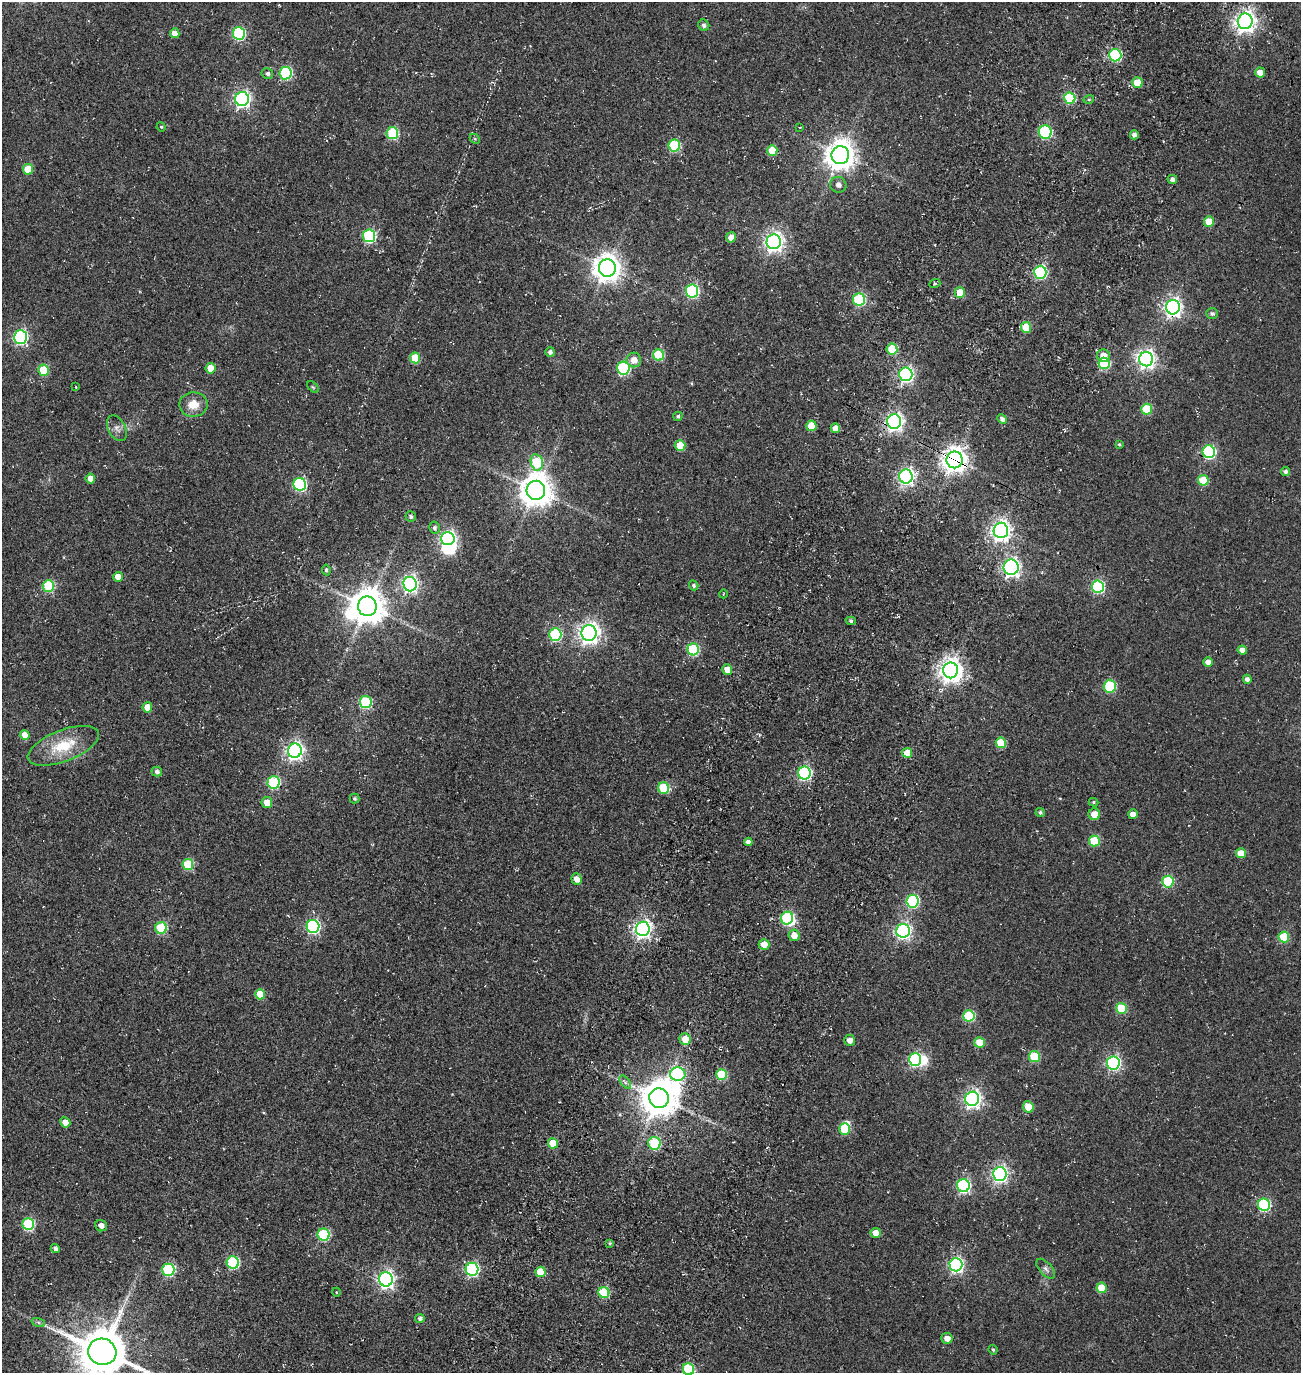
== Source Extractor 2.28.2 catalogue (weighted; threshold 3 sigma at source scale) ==
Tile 10 of 4 x 4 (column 2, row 3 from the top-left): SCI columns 1783-3081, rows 1616-2986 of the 5922 x 5903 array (HDU 1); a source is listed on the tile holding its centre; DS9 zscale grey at full resolution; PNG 1303 x 1375 px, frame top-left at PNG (2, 2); each listed source drawn as its Kron ellipse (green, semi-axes under 4 px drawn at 4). Shown black and unused: <1% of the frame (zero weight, under 3 of 5 exposures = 11% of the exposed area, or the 3 px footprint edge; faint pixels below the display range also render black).
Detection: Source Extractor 2.28.2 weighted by HDU 2 'WHT'; one run over the whole footprint, this tile lists its part. Background 0.0558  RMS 0.026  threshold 0.117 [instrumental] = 3 sigma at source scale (4.5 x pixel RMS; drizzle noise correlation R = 1.50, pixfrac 1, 0.05/0.05 arcsec/px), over >= 5 px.
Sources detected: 177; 1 too faint to see at this stretch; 6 inside a brighter object's white glare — neither listed nor drawn; the other 170 listed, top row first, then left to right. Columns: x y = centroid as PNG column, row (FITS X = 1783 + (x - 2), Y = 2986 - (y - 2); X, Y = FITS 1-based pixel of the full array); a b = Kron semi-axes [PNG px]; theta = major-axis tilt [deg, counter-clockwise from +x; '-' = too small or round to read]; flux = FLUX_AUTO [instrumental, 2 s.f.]
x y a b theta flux
1245 21 8 7 - 1600
704 25 6 5 - 7.3
175 33 5 5 - 20
239 33 6 6 - 270
1115 55 6 6 - 260
1260 72 5 5 - 23
267 73 6 5 - 7.2
285 73 6 6 - 280
1137 83 5 5 - 46
1070 98 6 5 - 180
242 99 7 7 - 760
1089 99 5 3 - 2.5
161 127 5 4 - 2.8
800 127 4 2 - 1.6
1045 132 6 6 - 230
392 133 6 6 - 200
1134 135 4 4 - 12
475 139 5 4 - 3.2
674 146 6 6 - 190
772 150 5 5 - 59
840 155 9 8 - 3600
28 169 5 5 - 57
1172 179 5 4 - 8.3
838 185 8 8 - 11
1209 222 5 5 - 41
369 236 6 6 - 310
731 237 5 5 - 23
774 242 7 7 - 1300
607 268 9 8 - 2900
1040 272 6 6 - 320
935 284 6 3 20 3.2
692 291 6 6 - 360
960 293 5 5 - 55
859 300 6 6 - 240
1173 307 7 7 - 1000
1212 314 6 5 - 6.6
1026 327 5 5 - 77
20 337 7 6 - 470
892 349 5 5 - 120
550 352 5 5 - 7.9
658 355 5 5 - 130
1103 356 7 6 - 27
415 358 5 5 - 73
1146 359 7 7 - 1100
634 360 7 7 - 23
1104 363 6 5 - 170
210 368 5 5 - 38
623 368 6 6 - 300
43 370 5 5 - 100
906 374 7 6 - 590
76 387 3 3 - 1.8
313 387 7 4 -44 3.2
193 405 14 12 1 36
1147 409 5 5 - 120
678 416 4 4 - 4.1
1002 419 5 4 - 11
894 422 7 7 - 1000
811 426 5 5 - 55
117 428 14 8 -62 13
835 428 5 4 - 20
1119 444 3 3 - 2.7
680 445 5 5 - 62
1209 452 6 6 - 350
955 460 8 8 - 2400
537 462 8 6 -79 130
1285 472 5 4 - 7.1
906 476 7 7 - 850
90 478 5 5 - 18
1203 480 5 5 - 77
300 484 6 6 - 320
536 490 9 9 - 4500
411 516 5 5 - 6.1
434 528 6 5 - 6.1
1001 530 7 7 - 1400
448 538 7 6 - 660
1011 567 8 7 - 790
326 570 5 4 - 4.4
118 577 5 5 - 27
410 584 7 6 - 760
694 585 5 4 - 5.9
48 586 6 5 - 180
1098 587 6 6 - 310
723 594 4 3 - 1.5
367 606 10 9 - 5600
851 621 5 4 - 4.2
589 633 8 7 - 1600
555 635 6 6 - 250
693 649 6 6 - 200
1242 650 5 4 - 17
1208 662 5 4 - 17
727 669 5 5 - 35
951 670 8 7 - 2100
1247 679 5 4 - 9.7
1110 686 6 6 - 160
366 702 6 6 - 210
147 707 5 5 - 31
25 735 5 5 - 30
1001 743 5 5 - 81
63 746 37 15 21 92
295 751 7 7 - 940
907 753 5 5 - 36
157 772 5 5 - 8.7
804 773 6 6 - 390
274 783 6 6 - 240
664 788 6 5 - 130
354 799 5 5 - 4.1
267 802 5 5 - 32
1094 802 5 4 - 3.2
1040 812 4 4 - 5.5
1094 814 6 6 - 30
1133 814 5 4 - 15
1094 841 5 5 - 100
748 842 4 4 - 12
1241 853 5 5 - 37
188 864 5 5 - 130
577 879 5 5 - 18
1168 882 6 5 - 180
912 901 6 6 - 310
787 918 6 6 - 290
313 926 6 6 - 430
161 928 6 5 - 160
643 929 7 7 - 1000
903 931 7 7 - 670
794 935 6 5 - 24
1284 937 5 5 - 110
764 944 5 5 - 28
260 994 5 5 - 58
1121 1008 5 5 - 100
969 1016 5 5 - 170
685 1039 6 5 - 35
850 1040 5 5 - 15
979 1042 5 5 - 41
1034 1056 5 5 - 110
915 1059 6 6 - 400
1113 1063 6 6 - 540
678 1074 7 7 - 290
721 1074 5 5 - 110
625 1082 7 4 -53 5
659 1098 10 9 - 6100
972 1099 7 7 - 940
1028 1107 5 5 - 46
65 1122 5 5 - 22
845 1129 5 5 - 97
553 1143 5 5 - 55
654 1143 6 6 - 140
1000 1174 7 6 - 770
963 1186 6 6 - 410
1264 1205 6 6 - 290
28 1224 6 6 - 220
101 1226 6 5 - 12
875 1233 5 5 - 22
323 1235 6 6 - 200
610 1243 4 4 - 3
55 1248 4 4 - 7.8
233 1263 6 6 - 270
956 1265 6 6 - 580
472 1269 6 6 - 390
1046 1269 12 6 -48 9.7
168 1270 6 6 - 270
541 1272 5 5 - 69
386 1279 7 7 - 900
1101 1288 5 5 - 57
336 1292 4 3 - 1.8
604 1292 5 5 - 150
420 1319 5 4 - 7
38 1322 7 4 -19 4.7
947 1338 6 5 - 16
993 1350 5 3 - 3.4
102 1352 14 13 - 13000
688 1369 6 5 - 200
Overlapping masked pixels (flux is a lower limit): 3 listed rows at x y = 1173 307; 894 422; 955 460
Isophote crosses this tile's border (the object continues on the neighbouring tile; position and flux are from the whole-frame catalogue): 2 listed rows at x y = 102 1352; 688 1369